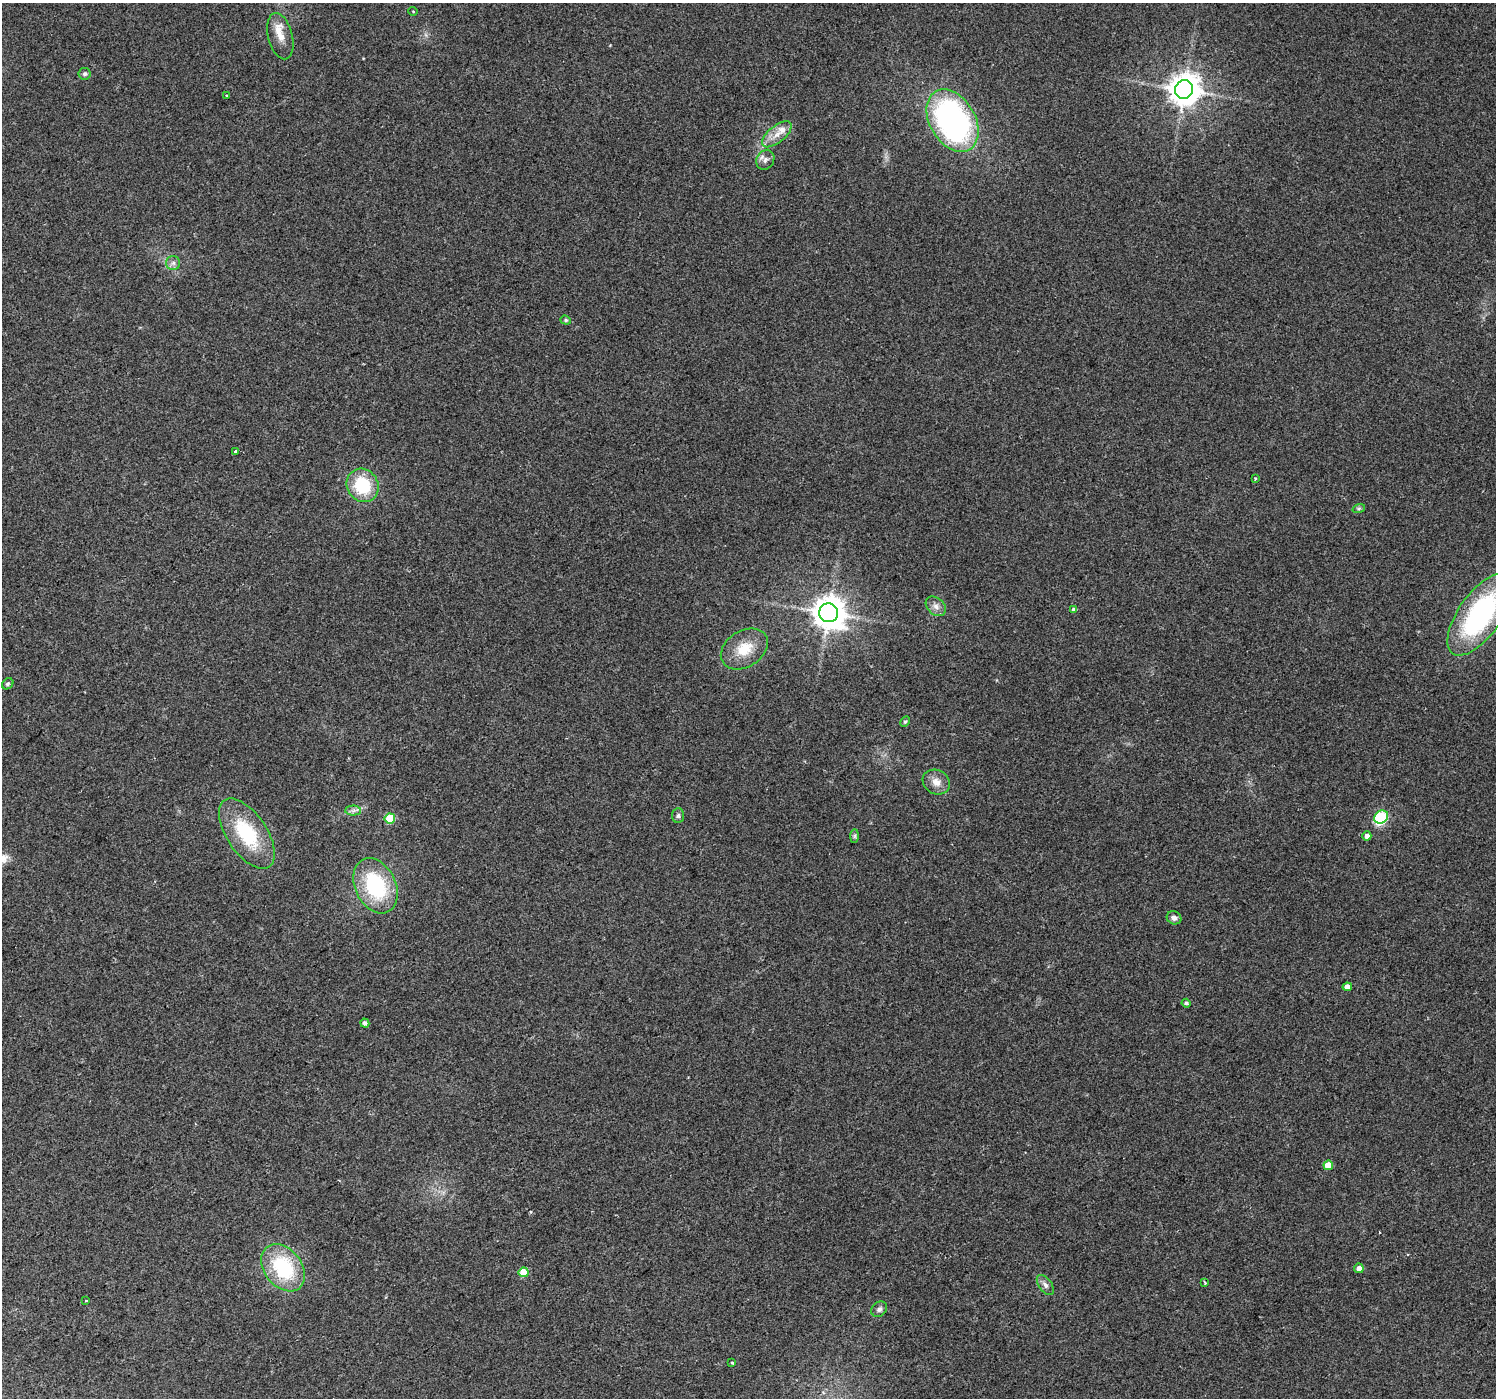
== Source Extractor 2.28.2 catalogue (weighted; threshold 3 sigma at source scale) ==
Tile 7 of 4 x 4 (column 3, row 2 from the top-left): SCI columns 2990-4483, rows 2991-4386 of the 5976 x 5916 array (HDU 1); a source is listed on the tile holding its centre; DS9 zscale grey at full resolution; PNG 1498 x 1400 px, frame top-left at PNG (2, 3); each listed source drawn as its Kron ellipse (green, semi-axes under 4 px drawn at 4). Shown black and unused: <1% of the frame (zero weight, under 2 of 3 exposures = <1% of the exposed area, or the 3 px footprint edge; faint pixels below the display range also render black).
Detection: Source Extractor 2.28.2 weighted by HDU 2 'WHT'; one run over the whole footprint, this tile lists its part. Background 0.106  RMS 0.0086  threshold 0.0387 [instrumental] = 3 sigma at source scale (4.5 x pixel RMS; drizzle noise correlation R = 1.50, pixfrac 1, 0.0396/0.0396 arcsec/px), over >= 5 px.
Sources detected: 45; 1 inside a brighter object's white glare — neither listed nor drawn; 1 inside a brighter listed object's ellipse — not listed separately; the other 43 listed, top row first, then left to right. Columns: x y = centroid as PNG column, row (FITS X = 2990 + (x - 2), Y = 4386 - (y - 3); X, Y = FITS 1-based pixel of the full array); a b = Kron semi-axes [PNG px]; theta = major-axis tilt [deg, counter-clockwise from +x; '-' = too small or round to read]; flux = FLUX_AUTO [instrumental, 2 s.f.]
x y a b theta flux
413 11 5 3 - 0.64
280 36 23 12 -75 13
85 74 6 6 - 1.8
1184 89 9 9 - 1500
226 96 3 3 - 2.7
953 121 34 23 -60 230
777 134 18 8 39 9.3
765 160 10 8 57 4
173 263 7 7 - 2.9
566 320 5 4 - 1.2
236 451 3 3 - 2.9
1255 479 3 2 - 1.2
363 485 17 15 -56 42
1359 508 6 4 19 1.4
936 606 11 8 -42 5.1
1074 610 4 4 - 3.8
829 613 9 9 - 1500
1480 615 48 21 54 150
744 649 25 18 33 22
8 684 6 5 - 1.5
905 722 6 4 60 1.4
936 782 14 12 -28 8.5
353 810 7 5 1 2.7
678 815 7 6 - 2.1
1381 817 7 6 - 68
390 818 5 5 - 33
247 834 40 20 -56 60
855 836 7 4 89 1.6
1367 836 4 4 - 3.9
376 886 29 20 -65 73
1174 918 7 6 - 4.2
1347 987 4 4 - 5.8
1186 1003 4 4 - 1.8
365 1023 4 4 - 3.1
1328 1165 5 4 - 12
283 1268 26 18 -52 66
1359 1268 5 4 - 4.5
524 1272 5 5 - 21
1205 1283 4 2 - 1.6
1045 1285 12 6 -53 3.6
86 1301 3 3 - 5.5
879 1309 8 7 - 3
732 1363 3 3 - 1.6
Isophote crosses this tile's border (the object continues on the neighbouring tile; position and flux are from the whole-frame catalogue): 1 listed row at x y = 1480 615